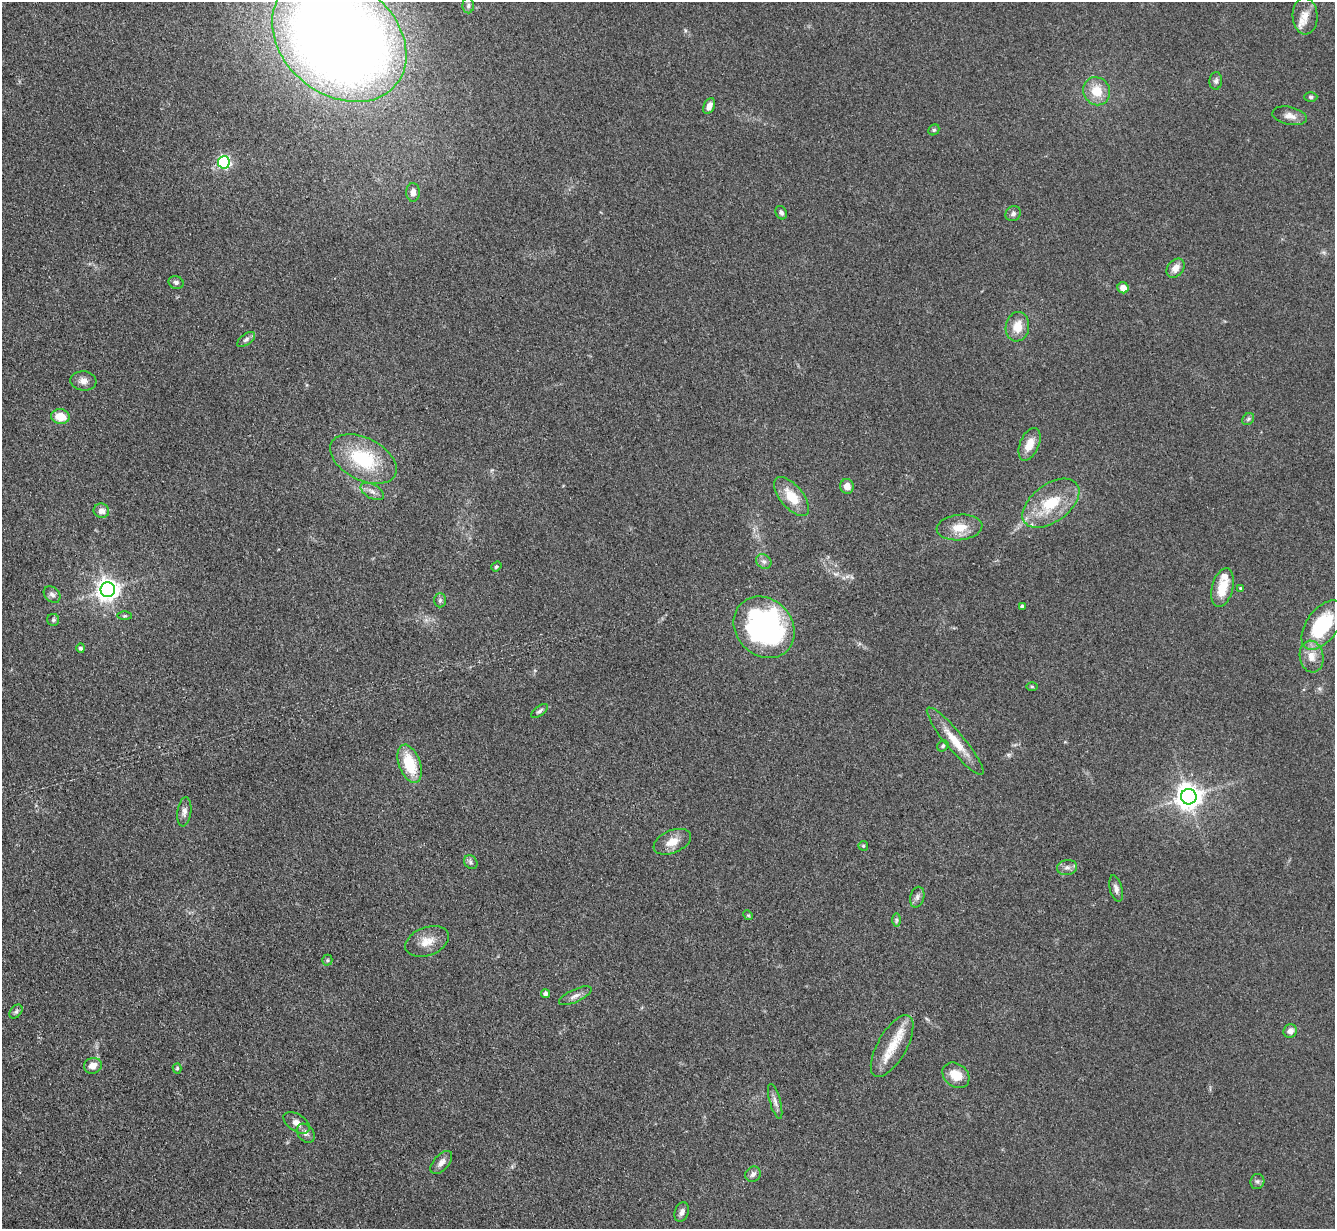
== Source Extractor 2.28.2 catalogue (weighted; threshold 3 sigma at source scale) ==
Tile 7 of 4 x 4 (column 3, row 2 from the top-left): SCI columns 2675-4007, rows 2730-3956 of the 5350 x 5332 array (HDU 1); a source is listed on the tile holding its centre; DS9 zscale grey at full resolution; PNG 1337 x 1231 px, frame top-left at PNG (2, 2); each listed source drawn as its Kron ellipse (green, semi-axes under 4 px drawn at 4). Shown black and unused: <1% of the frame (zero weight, under 3 of 4 exposures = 1% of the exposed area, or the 3 px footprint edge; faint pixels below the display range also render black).
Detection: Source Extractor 2.28.2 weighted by HDU 2 'WHT'; one run over the whole footprint, this tile lists its part. Background 0.116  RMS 0.0069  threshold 0.031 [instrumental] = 3 sigma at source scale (4.5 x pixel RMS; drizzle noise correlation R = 1.50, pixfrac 1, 0.05/0.05 arcsec/px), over >= 5 px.
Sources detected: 77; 2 inside a brighter listed object's ellipse — not listed separately; the other 75 listed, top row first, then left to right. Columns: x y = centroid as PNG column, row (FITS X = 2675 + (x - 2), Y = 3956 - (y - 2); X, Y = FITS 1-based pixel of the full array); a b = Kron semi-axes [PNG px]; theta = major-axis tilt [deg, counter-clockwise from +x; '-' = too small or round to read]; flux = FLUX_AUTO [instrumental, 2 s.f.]
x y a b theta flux
468 6 8 6 88 1.7
1305 16 18 12 -87 8.1
339 39 73 56 -38 1200
1216 81 9 6 86 2
1097 91 14 13 - 13
1311 97 6 4 0 1.4
709 106 8 5 64 4.1
1290 116 17 9 -12 5.2
934 130 6 5 - 1.1
224 162 6 6 - 120
413 192 9 6 90 4.6
781 213 7 5 -62 2.1
1013 214 8 7 - 2.2
1175 268 10 8 53 5.9
176 282 7 6 - 1.8
1123 288 6 5 - 6
1017 327 15 11 80 11
246 339 10 5 37 2.1
83 381 13 9 -6 4.5
60 417 9 7 -10 12
1248 419 7 5 47 1.5
1029 444 17 9 67 9.1
363 459 36 21 -27 46
847 486 7 7 - 5.6
372 491 13 7 -30 3.9
792 497 23 11 -50 17
1051 503 32 19 36 28
101 511 8 7 - 4.4
960 527 23 12 6 13
764 561 8 6 -41 2.4
496 567 5 4 - 0.99
1222 588 20 10 75 16
1240 588 4 3 - 0.65
108 590 7 7 - 520
52 595 9 6 -43 2.4
440 600 7 6 - 1.5
1022 607 4 3 - 1.4
125 616 7 4 -1 0.99
53 620 6 6 - 1.3
1322 625 28 15 54 51
764 627 33 28 -47 170
81 648 4 4 - 1.5
1311 656 16 12 -81 8.7
1032 686 5 3 - 0.8
539 711 9 5 36 1.8
955 741 43 9 -50 16
943 746 6 5 - 1.2
410 764 20 10 -70 27
1189 797 8 8 - 760
184 812 15 7 82 3.4
672 842 20 11 23 9.1
863 846 5 4 - 1.1
471 862 7 6 - 1.8
1067 867 10 7 9 3.1
1116 889 13 6 -76 3.2
917 897 10 7 75 2.6
748 915 5 4 - 0.82
897 920 7 4 89 1.3
427 941 23 14 20 10
327 960 5 5 - 1
545 993 4 4 - 2.4
575 996 18 6 24 4
16 1011 8 5 50 1.5
1290 1031 7 6 - 4
892 1046 34 14 60 20
93 1066 9 8 - 6.2
177 1068 5 4 - 1
956 1075 14 11 -37 12
775 1101 18 5 -74 3.6
297 1123 14 8 -34 5
306 1133 10 7 -50 3.2
441 1162 14 7 49 4.2
753 1174 8 7 - 2.8
1257 1181 7 7 - 1.8
682 1212 10 6 70 2.9
Isophote crosses this tile's border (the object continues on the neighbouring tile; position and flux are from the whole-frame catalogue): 1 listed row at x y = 339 39